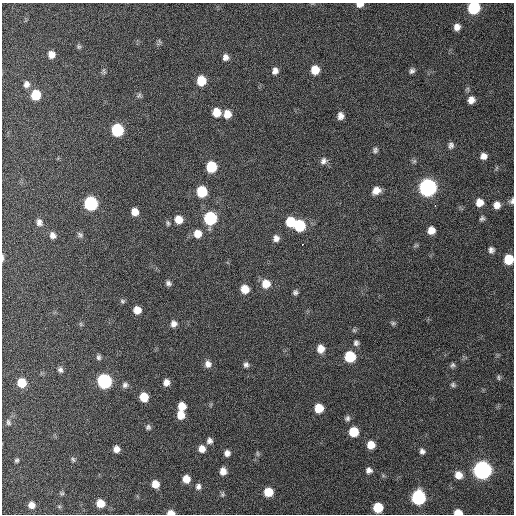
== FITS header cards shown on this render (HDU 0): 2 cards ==
NAXIS1  =                  512 / Axis length
NAXIS2  =                  512 / Axis length

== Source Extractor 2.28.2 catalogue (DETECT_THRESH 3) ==
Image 512 x 512 px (HDU 0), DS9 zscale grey, 1 PNG px = 1 image px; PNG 516 x 516 px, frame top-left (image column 1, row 512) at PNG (2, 3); no overlay
Background 405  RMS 11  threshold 31.7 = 3 sigma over >= 5 px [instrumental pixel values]
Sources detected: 110; all 110 listed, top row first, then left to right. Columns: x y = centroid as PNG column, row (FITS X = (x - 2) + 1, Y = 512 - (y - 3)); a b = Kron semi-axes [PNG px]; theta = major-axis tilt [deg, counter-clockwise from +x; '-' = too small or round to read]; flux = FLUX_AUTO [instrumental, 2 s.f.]
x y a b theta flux
360 5 8 5 3 4100
474 8 8 7 - 58000
457 27 7 6 - 4400
159 41 7 4 -70 1100
79 47 6 6 - 1300
51 54 7 6 - 5200
225 57 7 7 - 3300
315 70 8 8 - 11000
104 71 10 5 -89 1400
275 71 9 8 - 3700
412 71 7 6 - 2100
201 81 8 7 - 17000
26 84 8 7 - 3300
36 95 8 7 - 22000
139 95 8 5 42 1600
471 100 8 7 - 4900
216 112 8 7 - 10000
227 114 8 7 - 7600
340 116 7 6 - 4100
117 130 8 7 - 52000
451 145 8 6 82 2500
375 150 7 7 - 1900
483 156 7 7 - 4300
324 161 10 8 41 3100
211 167 8 7 - 29000
496 168 6 4 71 950
428 187 9 8 - 300000
376 191 9 8 - 6600
202 192 8 7 - 30000
512 201 8 6 67 2000
479 202 8 8 - 6900
91 203 8 8 - 93000
497 205 7 7 - 5500
435 206 3 2 - 2700
135 212 7 6 - 6300
210 218 9 8 - 71000
482 218 6 5 - 1600
179 219 8 7 - 8600
39 222 9 7 -73 3400
290 222 8 8 - 20000
168 223 8 5 -81 1400
299 225 8 8 - 38000
431 230 7 6 - 6300
197 234 10 9 - 7400
52 235 8 7 - 3700
80 235 9 6 -36 1900
276 238 8 8 - 3800
302 244 3 3 - 3900
416 245 7 4 19 1000
491 250 7 6 - 2400
2 258 8 3 89 1600
508 259 8 7 - 19000
168 283 7 6 - 2200
266 284 10 9 - 9900
245 289 7 7 - 10000
295 292 6 5 - 1900
122 301 6 5 - 1300
137 310 7 6 - 8300
393 323 7 5 1 1300
81 324 7 4 -89 1100
174 324 8 7 - 3400
354 330 6 5 - 1200
356 343 7 7 - 2000
321 349 8 7 - 6800
98 357 7 6 - 1900
350 357 8 8 - 34000
208 364 9 8 - 4400
246 365 7 7 - 2300
452 365 7 6 - 1700
60 370 8 6 -82 2200
498 377 6 6 - 1400
104 381 8 8 - 120000
166 382 7 6 - 4400
22 383 7 7 - 16000
125 385 8 7 - 2400
453 385 6 6 - 1500
144 397 7 6 - 15000
182 406 7 6 - 9400
319 408 7 7 - 14000
181 415 7 7 - 9600
347 418 7 7 - 2100
8 422 8 6 -72 1800
148 427 7 6 - 1700
354 432 7 7 - 21000
209 441 8 8 - 2900
371 445 7 7 - 9600
116 449 6 6 - 4700
202 449 8 8 - 5700
422 451 8 7 - 2400
227 453 7 7 - 3500
257 454 8 4 -89 1400
16 460 6 5 - 1400
73 460 7 5 -72 1300
369 470 7 7 - 3200
482 470 8 8 - 370000
223 471 8 7 - 5700
458 475 8 7 - 7200
186 479 7 6 - 8400
155 484 7 6 - 8400
198 486 8 7 - 2800
268 492 7 7 - 16000
62 493 6 5 - 1200
222 494 7 6 - 1600
418 497 8 8 - 120000
100 503 7 6 - 11000
31 505 7 7 - 5800
59 506 6 4 -1 1100
378 508 7 7 - 22000
458 512 7 5 -3 8900
171 513 7 5 -4 5100
At the frame edge (FLAGS 8, measured only in part): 7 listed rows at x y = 360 5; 474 8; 512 201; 2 258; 508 259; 458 512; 171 513